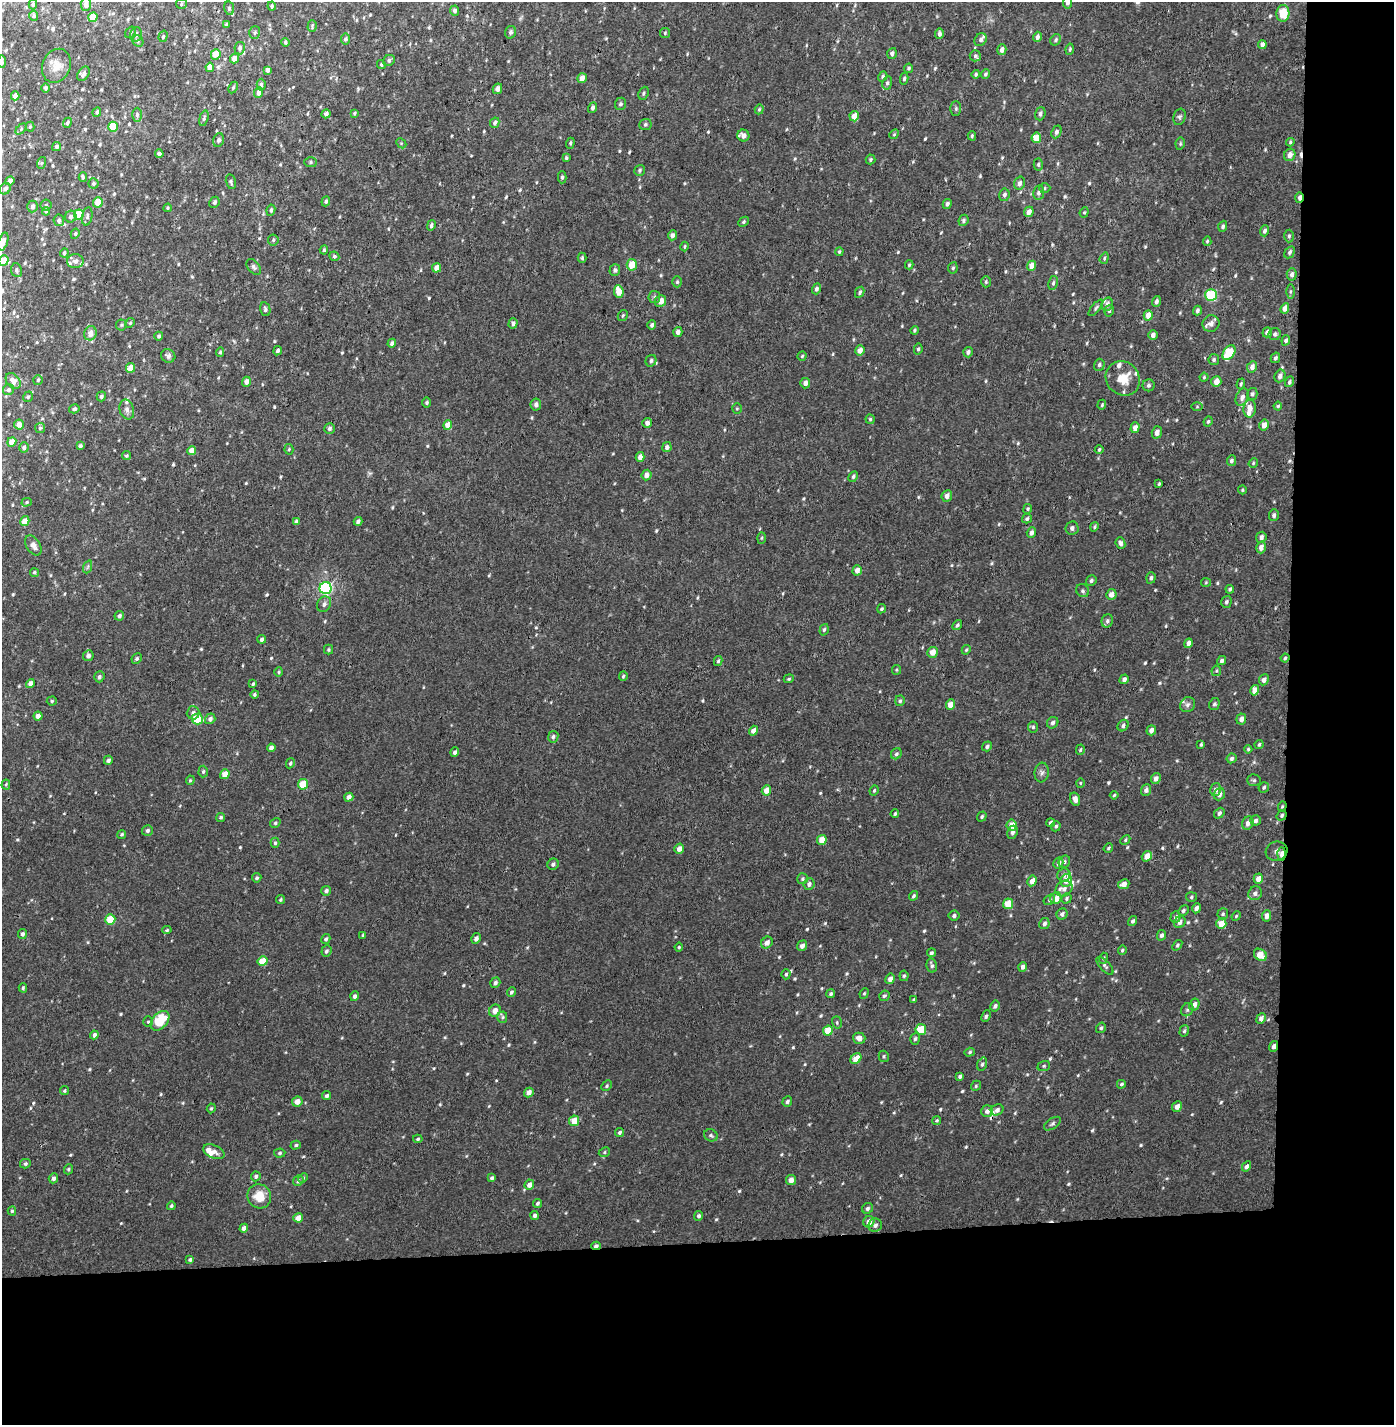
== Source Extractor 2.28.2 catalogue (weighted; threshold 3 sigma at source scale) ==
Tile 9 of 3 x 3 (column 3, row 3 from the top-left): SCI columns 2823-4214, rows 125-1547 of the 4243 x 4517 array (HDU 1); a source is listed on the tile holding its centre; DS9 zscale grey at full resolution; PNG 1396 x 1427 px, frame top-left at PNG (2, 2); each listed source drawn as its Kron ellipse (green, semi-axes under 4 px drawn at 4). Shown black and unused: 19% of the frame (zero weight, under 3 of 4 exposures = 6% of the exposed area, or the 3 px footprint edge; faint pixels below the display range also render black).
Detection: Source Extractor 2.28.2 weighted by HDU 2 'WHT'; one run over the whole footprint, this tile lists its part. Background 0.00101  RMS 0.0036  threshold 0.0163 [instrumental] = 3 sigma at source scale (4.5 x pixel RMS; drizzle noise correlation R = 1.50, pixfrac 1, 0.0396/0.0396 arcsec/px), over >= 5 px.
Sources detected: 684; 3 cosmic-ray / hot-pixel residue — neither listed nor drawn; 15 inside a brighter listed object's ellipse — not listed separately; of the other 666, all 500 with FLUX_AUTO >= 0.432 (the completeness limit of this list) listed and drawn (166 fainter detections not listed), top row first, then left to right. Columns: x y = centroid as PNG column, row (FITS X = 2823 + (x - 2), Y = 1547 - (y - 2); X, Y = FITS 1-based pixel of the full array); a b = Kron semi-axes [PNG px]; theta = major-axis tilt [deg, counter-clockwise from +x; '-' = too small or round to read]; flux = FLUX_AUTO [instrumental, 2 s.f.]
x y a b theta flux
1068 2 6 4 80 1.2
33 4 5 4 - 0.5
86 4 7 5 87 1.9
181 4 5 5 - 0.59
272 6 4 3 - 0.62
229 8 7 5 -79 0.66
455 11 5 4 - 0.88
1283 13 8 6 85 9
34 16 5 4 - 0.69
93 17 5 4 - 6.6
227 24 4 3 - 0.59
312 26 6 4 89 0.52
130 32 6 4 52 0.64
510 32 6 5 - 0.9
255 33 6 5 - 0.66
665 33 5 5 - 0.5
136 34 7 5 76 1.1
939 34 5 4 - 1.1
163 36 6 4 72 0.68
1037 37 5 4 - 1.5
345 39 5 4 - 0.73
981 40 7 5 54 0.93
1056 40 6 5 - 0.63
138 41 6 5 - 0.68
285 42 4 4 - 0.53
1262 44 4 4 - 1.7
240 48 6 5 - 1.1
1070 49 5 4 - 0.57
1002 50 5 4 - 1.9
892 53 5 4 - 1.1
216 54 5 4 - 5.3
975 56 5 5 - 0.6
234 58 5 4 - 3.1
389 60 6 5 - 0.95
2 62 6 2 -89 0.6
381 64 5 4 - 0.62
56 66 17 14 67 4
210 67 4 4 - 3.1
909 68 4 4 - 0.58
268 70 4 4 - 1.5
83 74 8 5 57 1.4
976 74 4 4 - 0.61
985 74 5 4 - 0.61
883 76 5 4 - 0.68
582 78 5 4 - 2.5
904 79 6 4 78 0.65
887 83 7 5 81 0.72
261 85 6 4 90 0.81
233 87 6 4 63 0.56
46 88 4 4 - 0.79
497 89 5 4 - 1.7
259 92 5 4 - 1.9
643 93 7 5 66 0.66
15 96 4 4 - 2
620 104 6 5 - 0.81
593 108 5 4 - 0.88
759 109 5 4 - 0.5
956 109 7 5 89 0.68
97 112 5 3 - 0.68
354 113 4 3 - 0.51
326 114 4 4 - 1.1
1040 114 6 5 - 1.1
137 115 7 5 90 0.82
854 116 5 4 - 3.5
1179 117 8 6 71 0.85
204 118 8 4 74 0.65
67 123 5 4 - 0.69
495 123 5 4 - 0.91
645 124 6 5 - 0.72
30 127 5 4 - 0.44
113 127 5 4 - 7.8
21 129 6 4 47 0.55
1056 132 7 4 66 1
894 134 5 4 - 0.47
743 136 6 6 - 2
972 136 4 3 - 0.6
1036 138 5 4 - 5.6
219 140 7 5 68 1.1
1290 142 4 3 - 0.53
401 143 5 4 - 0.46
570 143 5 3 - 0.5
1180 144 6 4 79 0.5
57 147 5 4 - 0.74
159 154 4 4 - 1.1
1290 155 6 5 - 2
566 158 4 3 - 0.54
870 159 5 5 - 0.58
311 162 6 5 - 0.66
41 163 6 4 71 0.53
1038 164 6 4 88 0.61
640 170 6 5 - 0.66
83 177 4 3 - 0.56
562 177 6 4 88 0.67
10 181 5 4 - 1.7
231 182 7 5 -76 0.67
93 183 5 5 - 0.67
1020 183 7 5 75 1.3
1045 188 5 5 - 0.57
5 189 6 5 - 1.4
1039 192 7 5 80 1.3
1004 195 6 5 - 1.1
1299 198 5 3 - 1.3
326 201 5 4 - 0.72
98 202 5 4 - 4.7
214 202 6 5 - 0.79
947 204 5 4 - 0.97
46 205 5 5 - 0.51
32 206 6 5 - 1.4
168 208 4 3 - 0.44
271 210 6 4 81 0.77
46 211 4 3 - 0.52
1029 212 5 4 - 2.2
1084 212 5 4 - 0.46
79 214 5 5 - 13
87 216 9 5 79 0.88
71 217 6 5 - 0.95
59 220 6 5 - 1
963 220 6 5 - 0.83
744 222 6 4 43 0.57
431 225 5 4 - 0.91
1223 226 6 4 70 0.64
1265 231 5 4 - 0.98
75 234 5 4 - 0.57
672 235 5 4 - 1.3
1289 236 6 4 88 0.66
273 240 5 5 - 0.64
1207 241 5 4 - 0.45
3 242 9 5 71 2.2
685 246 5 3 - 0.45
324 250 4 4 - 0.54
839 252 4 3 - 0.5
1290 252 7 4 59 0.85
64 253 4 3 - 0.74
334 256 5 4 - 0.64
582 258 5 4 - 0.58
1104 258 6 4 70 0.6
4 260 5 4 - 4.4
75 261 8 7 - 1.7
632 265 6 5 - 5.5
909 265 4 3 - 0.5
1031 266 5 4 - 2.7
254 267 9 5 -51 0.99
436 268 5 4 - 2.6
953 268 5 4 - 0.59
16 270 7 5 -82 0.75
615 270 5 5 - 0.97
1292 274 6 5 - 1.1
677 282 5 4 - 0.57
986 282 5 4 - 0.56
1053 283 7 5 79 0.78
816 289 5 4 - 0.94
619 292 6 5 - 4.8
860 292 6 4 61 0.79
1290 292 7 4 90 0.54
1211 295 6 5 - 20
654 297 6 5 - 0.74
660 301 6 5 - 3
1156 301 5 4 - 1
1107 304 7 5 72 1.6
1096 308 10 4 51 0.7
1285 308 5 4 - 2.6
265 309 7 5 -78 0.77
1197 310 5 4 - 0.85
1109 311 6 4 73 0.54
623 315 6 4 59 0.62
1148 315 5 4 - 3.3
130 323 5 4 - 0.48
513 323 5 4 - 1.3
1211 323 8 8 - 2
121 325 5 5 - 0.55
652 325 5 4 - 0.87
914 330 4 3 - 0.55
678 332 5 4 - 1.6
1267 332 5 4 - 1.4
90 333 7 6 - 2.9
1275 334 6 6 - 0.91
1153 335 5 4 - 1.4
159 336 4 4 - 0.81
1286 340 5 4 - 0.79
392 343 4 4 - 1
918 349 5 4 - 0.63
860 350 5 4 - 2.4
278 351 4 4 - 0.81
220 352 5 4 - 0.51
968 352 5 5 - 1.2
1229 353 8 5 53 12
168 356 7 6 - 1.6
802 356 4 4 - 0.56
1275 358 5 4 - 0.89
1214 359 5 5 - 0.7
651 361 6 5 - 0.79
1099 365 6 5 - 0.73
1252 367 6 5 - 1.9
131 368 5 4 - 4.4
1280 376 6 5 - 1.3
1204 377 4 4 - 0.46
1123 378 18 16 -46 6.1
38 380 5 4 - 0.52
13 381 9 6 -51 2.4
246 382 5 4 - 1.6
1216 382 5 5 - 2.7
1289 382 5 4 - 0.75
805 383 5 5 - 1.6
1241 384 5 4 - 0.6
1148 385 6 6 - 0.82
9 390 6 5 - 0.96
1252 394 6 5 - 0.87
101 396 5 4 - 0.84
28 397 5 4 - 0.64
1242 397 9 6 67 1.6
427 403 5 4 - 0.61
536 405 6 5 - 1.2
1102 405 5 4 - 0.45
1278 406 4 4 - 0.49
1197 407 6 4 0 0.46
74 409 5 4 - 0.87
737 409 5 4 - 0.45
1250 409 9 6 81 2.9
127 410 10 7 -73 1.4
870 419 4 4 - 0.46
1208 421 5 3 - 0.52
647 423 5 4 - 1.4
19 425 5 5 - 2.4
448 425 5 4 - 4.2
1264 425 5 4 - 2.6
40 428 5 5 - 0.56
329 428 5 5 - 0.99
1135 428 5 4 - 2.2
1157 432 6 5 - 1.8
12 442 5 4 - 3.6
80 446 4 4 - 0.93
24 447 5 4 - 1.1
667 447 5 4 - 1.2
289 449 5 4 - 0.51
1099 449 4 3 - 0.45
192 451 4 4 - 3.5
126 456 4 4 - 0.59
640 457 5 4 - 2.4
1231 461 5 4 - 0.92
1253 463 5 4 - 0.43
646 475 5 5 - 2
853 477 6 4 62 0.65
1159 484 4 3 - 0.48
1242 490 4 4 - 0.46
947 496 6 5 - 1.6
27 502 5 4 - 0.5
1028 509 5 3 - 0.46
1274 515 6 5 - 0.86
1027 519 5 4 - 0.75
25 521 5 4 - 3.8
296 521 4 4 - 0.9
358 521 4 3 - 1.1
1094 527 5 4 - 0.55
1072 528 7 6 - 1.3
1031 533 5 4 - 1.3
1261 537 5 5 - 1.3
762 538 6 4 88 0.46
1120 543 6 5 - 1.2
33 545 11 7 -57 1.7
1261 547 6 4 74 2
87 567 7 4 70 0.62
857 570 5 4 - 2.3
34 572 5 4 - 0.54
1151 578 6 4 72 0.87
1091 581 5 5 - 0.81
1206 582 5 4 - 0.44
326 588 6 6 - 51
1230 589 4 3 - 0.64
1083 591 7 6 - 0.85
1111 594 5 5 - 2.2
1226 602 6 5 - 0.85
324 604 8 6 56 1.2
881 609 5 4 - 0.57
119 616 5 4 - 1
1107 621 7 5 67 0.94
957 625 5 4 - 0.64
824 630 6 4 71 0.69
261 639 4 3 - 0.79
1189 643 5 4 - 1.6
328 650 5 4 - 0.52
966 650 5 4 - 0.47
933 652 5 5 - 3.3
88 656 5 5 - 1.5
1285 658 4 4 - 0.56
137 659 5 4 - 0.7
1222 660 5 4 - 0.88
718 661 5 3 - 0.64
896 670 5 4 - 0.43
1216 671 5 5 - 0.45
279 672 5 4 - 0.47
623 676 5 4 - 0.54
99 677 5 5 - 0.94
789 679 5 4 - 0.48
1124 679 5 4 - 1.2
1264 680 6 4 65 1.4
30 683 4 4 - 2
253 684 4 3 - 0.55
1255 690 5 4 - 3.4
254 694 4 4 - 0.56
52 701 5 4 - 0.49
900 701 5 4 - 0.74
1214 704 6 5 - 0.77
951 705 5 4 - 3.2
1187 705 8 7 - 1.1
193 713 6 6 - 1.2
38 716 4 4 - 1.9
197 719 5 5 - 11
210 719 5 5 - 1.4
1241 719 5 5 - 1.6
1053 723 6 5 - 1
1123 726 6 5 - 0.96
1033 727 5 5 - 0.58
1151 730 5 5 - 1.4
753 731 5 4 - 1.9
553 737 6 5 - 0.9
1201 744 4 3 - 0.54
1259 744 5 3 - 0.48
987 746 5 4 - 0.86
271 748 4 4 - 1.3
1248 749 4 4 - 0.46
1080 750 5 4 - 0.53
455 752 5 4 - 1
896 754 6 5 - 0.83
1231 758 5 4 - 0.75
108 760 4 4 - 0.91
290 763 5 4 - 0.59
203 772 6 4 87 0.61
1042 773 10 7 83 1.3
225 774 5 4 - 4
1156 779 6 4 63 1.4
190 780 5 4 - 0.48
1254 780 7 5 -2 0.68
1080 783 5 4 - 0.45
6 784 5 4 - 0.48
303 784 5 5 - 8.1
1264 787 5 5 - 0.71
1216 789 6 5 - 1.2
766 790 5 4 - 3.3
874 790 5 3 - 0.47
1146 790 6 5 - 1.3
1219 794 6 5 - 1.9
1114 795 4 4 - 0.46
349 797 4 4 - 1.6
1075 799 7 5 -74 2
1282 806 5 4 - 0.47
1219 813 6 4 51 1
895 814 4 3 - 0.46
1282 815 5 4 - 0.6
221 817 4 4 - 0.57
982 817 5 4 - 0.61
1255 821 5 5 - 0.82
275 823 5 4 - 0.6
1051 823 4 3 - 0.91
1248 823 7 5 65 1.7
1012 825 6 5 - 3.9
1056 826 5 4 - 0.62
147 830 5 5 - 0.96
1012 832 7 5 65 1
122 834 5 4 - 0.58
822 840 5 4 - 4.7
1125 840 5 4 - 0.53
275 843 5 4 - 0.62
1108 848 5 4 - 0.51
679 849 5 4 - 2.1
1277 851 11 9 18 2.3
1281 854 6 3 87 2.6
1147 856 5 4 - 3.4
1064 862 6 5 - 0.78
1058 863 5 5 - 1.3
553 864 6 5 - 0.94
1064 875 6 6 - 1.1
257 878 5 4 - 0.66
802 879 5 5 - 0.63
1258 879 5 4 - 1.9
1066 880 6 6 - 3
1032 881 5 4 - 2.2
809 884 6 5 - 1.3
1124 884 6 5 - 1.9
1064 889 9 7 33 1.8
326 891 5 5 - 0.95
1255 893 7 6 - 1.2
913 896 5 4 - 0.54
1191 897 5 5 - 0.57
1056 898 6 5 - 3.4
1067 898 5 4 - 0.61
280 899 4 4 - 0.49
1049 900 6 4 34 0.56
1008 904 5 5 - 7.2
1196 908 5 4 - 1.4
1183 911 6 4 47 0.73
1062 914 6 5 - 1.2
1223 914 5 5 - 0.56
954 915 5 5 - 0.81
1236 916 5 4 - 0.45
1266 916 6 4 84 1.6
1176 917 6 5 - 1
110 919 5 5 - 8
1133 921 5 4 - 0.76
1180 922 6 5 - 1.3
1044 924 6 5 - 1.1
1221 924 5 5 - 4.9
167 930 5 4 - 0.46
22 934 5 4 - 1.1
363 935 3 3 - 0.44
1161 935 5 4 - 1
476 938 5 4 - 1.1
326 939 5 4 - 0.8
767 943 6 5 - 2
1177 945 6 4 53 0.49
802 946 5 4 - 1.5
679 947 4 4 - 0.45
1122 950 5 4 - 0.5
326 951 6 5 - 0.9
931 953 4 4 - 0.62
1260 955 7 5 -39 4.9
1103 958 6 4 69 0.54
263 961 5 5 - 6.1
932 965 7 5 -78 0.87
1105 966 11 5 -46 0.86
1022 967 5 4 - 1.2
786 974 5 4 - 0.61
904 976 5 4 - 0.55
890 979 5 4 - 1.7
495 983 5 5 - 0.95
23 988 4 4 - 0.52
511 992 5 4 - 0.8
864 993 5 4 - 0.47
831 994 4 4 - 0.6
355 996 5 4 - 1.1
884 996 5 5 - 0.67
914 999 4 3 - 0.45
1194 1004 6 5 - 1.6
995 1006 5 4 - 0.99
1187 1010 7 5 57 0.73
495 1011 6 5 - 2.7
986 1016 6 4 64 0.78
502 1017 5 5 - 0.65
1261 1018 5 4 - 1.4
160 1021 11 7 47 9.3
148 1022 5 4 - 0.6
837 1022 6 4 -73 0.57
1101 1028 5 4 - 0.65
921 1029 5 5 - 9.9
828 1031 5 4 - 6.3
1184 1031 6 4 74 0.58
94 1035 4 4 - 1.3
859 1038 6 5 - 2.2
915 1039 6 4 72 0.67
1274 1046 5 4 - 1.4
970 1052 5 4 - 0.55
884 1056 6 5 - 0.56
856 1058 6 4 45 3.7
982 1064 7 4 69 0.81
1044 1066 6 5 - 0.51
960 1076 4 4 - 0.7
1121 1084 4 4 - 0.6
607 1086 6 4 43 0.6
976 1086 5 4 - 0.49
64 1091 4 4 - 0.57
529 1093 5 4 - 2.3
327 1096 4 4 - 0.75
297 1101 5 5 - 2.6
787 1101 5 4 - 0.77
1177 1107 5 5 - 2.2
211 1108 5 4 - 0.5
997 1110 6 5 - 1.4
987 1111 6 5 - 1.4
937 1120 4 4 - 0.52
574 1121 5 5 - 5
1052 1124 9 5 34 0.89
620 1132 5 4 - 0.72
711 1135 7 6 - 0.75
418 1139 5 4 - 0.47
296 1145 5 4 - 0.6
214 1152 11 6 -23 1.9
604 1152 6 4 24 0.51
280 1153 6 4 4 0.61
25 1164 5 4 - 0.79
1246 1166 5 4 - 1.1
68 1169 5 4 - 0.58
256 1176 5 4 - 0.81
53 1178 5 4 - 1.2
303 1178 5 4 - 0.48
492 1178 4 3 - 0.82
791 1180 5 5 - 2.1
298 1181 5 5 - 0.67
529 1185 5 4 - 2.1
259 1196 12 11 - 6.4
537 1203 4 3 - 0.65
171 1206 4 4 - 0.52
867 1208 6 5 - 0.87
12 1211 4 4 - 0.56
534 1215 4 4 - 1.1
699 1216 5 4 - 0.81
298 1218 5 4 - 3
869 1222 6 5 - 2.7
875 1225 7 6 - 1.3
244 1228 4 4 - 1.6
596 1246 4 3 - 0.99
190 1259 4 3 - 0.61
Overlapping masked pixels (flux is a lower limit): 6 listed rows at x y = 1299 198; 1282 806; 1282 815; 1281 854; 1274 1046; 596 1246
Isophote crosses this tile's border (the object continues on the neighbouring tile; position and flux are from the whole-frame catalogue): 5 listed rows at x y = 1068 2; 86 4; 2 62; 3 242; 4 260